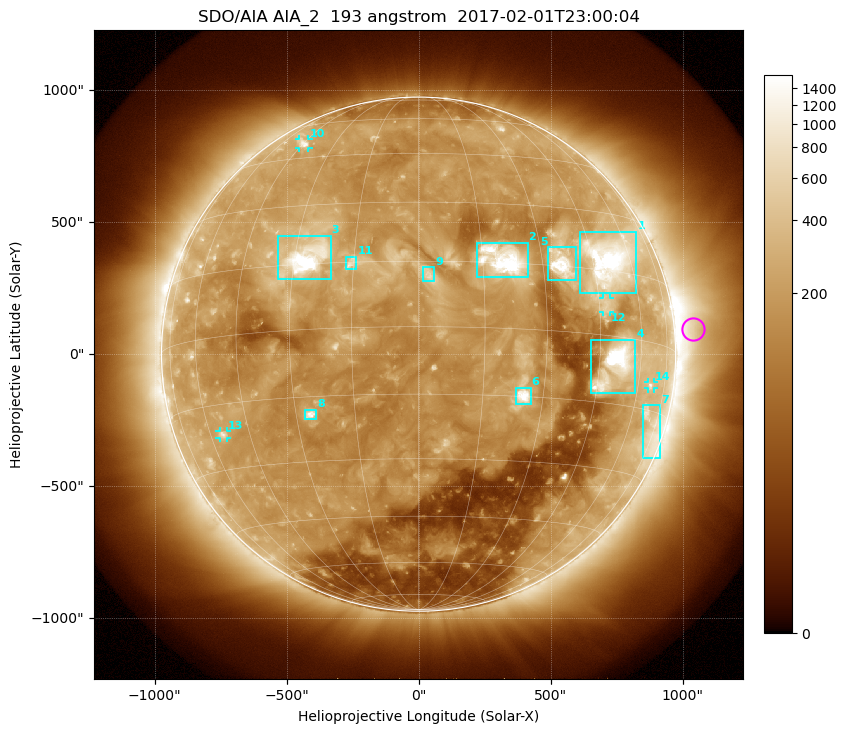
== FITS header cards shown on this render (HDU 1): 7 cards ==
TELESCOP= 'SDO/AIA'
INSTRUME= 'AIA_2'
WAVELNTH=                  193
WAVEUNIT= 'angstrom'
DATE-OBS= '2017-02-01T23:00:04.85'
CTYPE1  = 'HPLN-TAN'
CTYPE2  = 'HPLT-TAN'

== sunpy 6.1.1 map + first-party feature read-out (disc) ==
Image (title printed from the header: SDO/AIA AIA_2  193 angstrom  2017-02-01T23:00:04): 1024 x 1024 px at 2.4 arcsec/px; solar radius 974 arcsec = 406 px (full disc in frame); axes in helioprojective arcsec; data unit not stated in the header (colour bar unlabelled)
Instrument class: DISC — disc imager (sunpy class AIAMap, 193 A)
Bright regions (active regions / flare kernels): reference = the median radial profile (limb darkening/brightening removed); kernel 9 px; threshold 5 sigma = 326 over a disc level ~161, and >= 1.15x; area >= 12 px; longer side >= 10 px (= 24 arcsec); searched inside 0.97 R_sun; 14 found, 14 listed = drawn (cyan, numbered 1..; 4 of them under ~33 arcsec drawn as corner ticks so the feature stays visible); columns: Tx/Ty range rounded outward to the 5 arcsec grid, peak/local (2 s.f.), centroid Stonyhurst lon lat
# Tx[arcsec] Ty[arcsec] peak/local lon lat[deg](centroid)
1 610..825 230..465 16 +51 +17
2 220..415 290..425 16 +20 +16
3 -535..-330 280..450 22 -27 +16
4 650..820 -150..55 25 +50 -6
5 490..595 280..405 16 +35 +15
6 370..425 -190..-125 12 +25 -15
7 850..915 -395..-195 3.2 +72 -19
8 -430..-385 -245..-210 7.3 -26 -19
9 15..60 275..330 3.8 +2 +12
10 -450..-415 780..815 4.5 -45 +51
11 -275..-235 325..370 4.3 -16 +15
12 695..725 160..210 3.5 +47 +7
13 -755..-725 -320..-290 4.4 -55 -22
14 865..890 -130..-105 3.4 +66 -9
Off-limb structures (1.02-1.3 R_sun): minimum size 162 px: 4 found; the strongest spans PA ~245..310 deg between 1.02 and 1.3 R_sun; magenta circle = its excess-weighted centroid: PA ~275 deg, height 1.07 R_sun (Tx ~1040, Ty ~95 arcsec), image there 2.6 x the reference